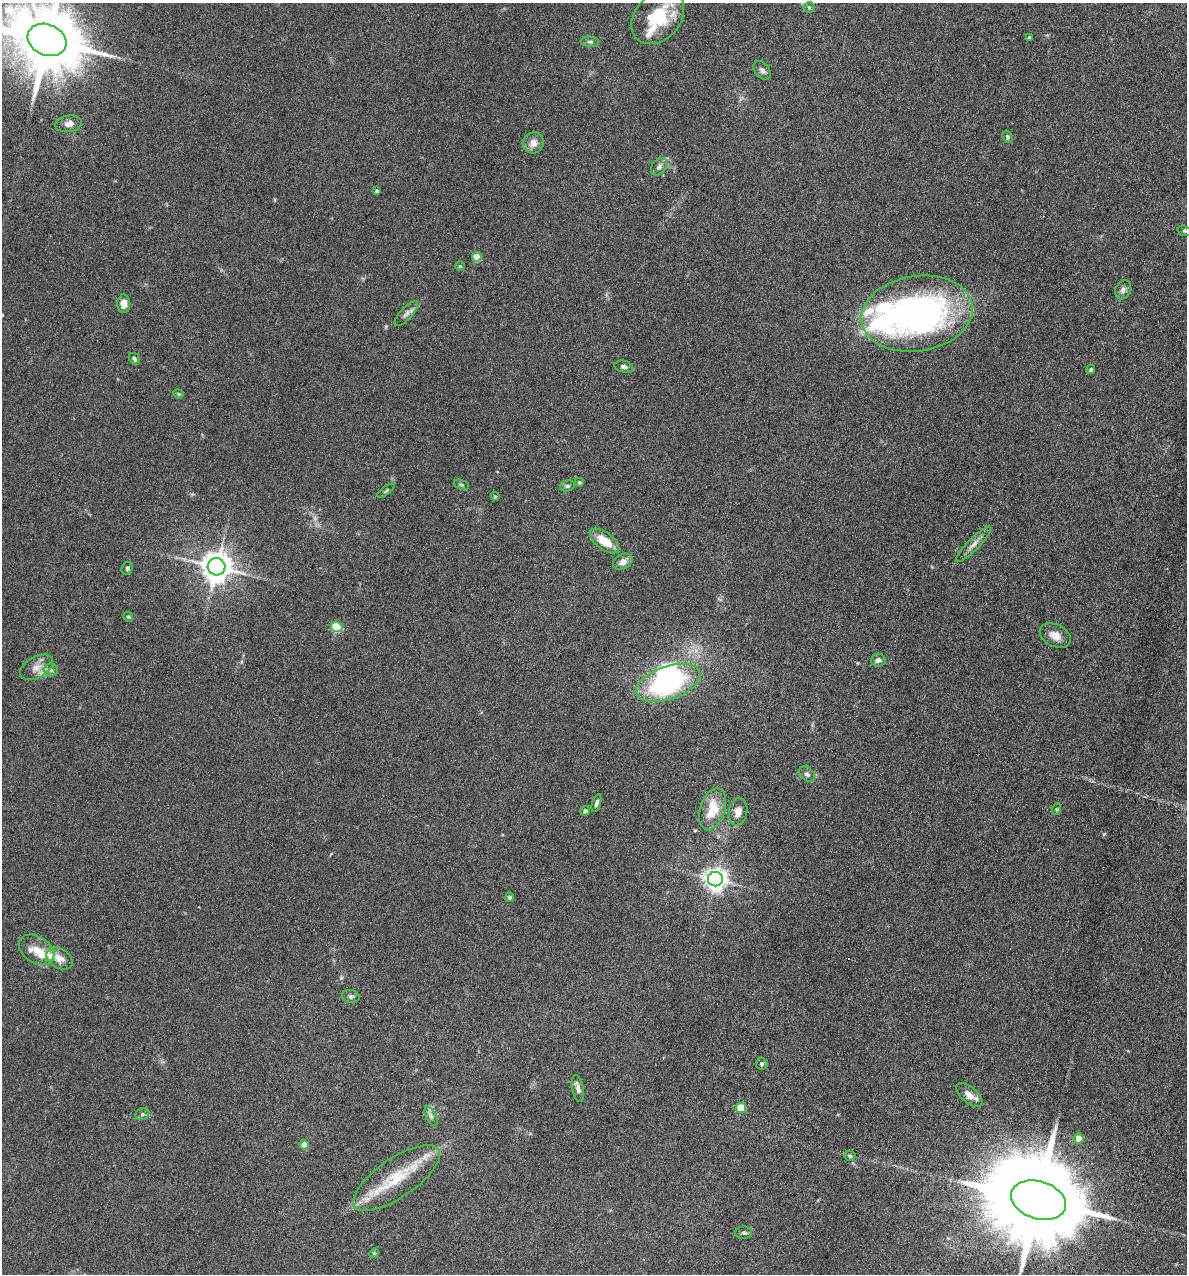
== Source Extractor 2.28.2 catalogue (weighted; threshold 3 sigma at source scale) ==
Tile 6 of 4 x 4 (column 2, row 2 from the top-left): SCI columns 1307-2491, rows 2543-3814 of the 5105 x 5085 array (HDU 1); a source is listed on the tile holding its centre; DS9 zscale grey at full resolution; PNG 1189 x 1276 px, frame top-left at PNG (2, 3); each listed source drawn as its Kron ellipse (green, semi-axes under 4 px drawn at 4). Nothing masked; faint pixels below the display range render black.
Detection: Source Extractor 2.28.2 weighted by HDU 2 'WHT'; one run over the whole footprint, this tile lists its part. Background 0.207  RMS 0.0064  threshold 0.0261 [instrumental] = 3 sigma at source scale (4.09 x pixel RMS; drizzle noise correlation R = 1.36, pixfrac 0.8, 0.05/0.05 arcsec/px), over >= 5 px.
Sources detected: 73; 3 inside a brighter object's white glare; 1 cosmic-ray / hot-pixel residue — neither listed nor drawn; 6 inside a brighter listed object's ellipse — not listed separately; the other 63 listed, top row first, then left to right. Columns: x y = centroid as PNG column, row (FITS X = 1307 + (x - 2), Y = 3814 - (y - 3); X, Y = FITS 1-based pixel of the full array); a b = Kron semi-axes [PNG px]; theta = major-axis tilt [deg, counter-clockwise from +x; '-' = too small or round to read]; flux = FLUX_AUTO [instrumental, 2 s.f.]
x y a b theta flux
809 7 5 5 - 0.91
658 17 30 22 48 31
1030 38 4 3 - 2
47 40 20 15 -23 6400
590 42 9 5 -5 1.4
762 70 11 7 -48 2.1
69 124 13 8 8 4.1
1007 137 6 4 -70 0.96
533 143 11 10 - 5.1
659 167 10 6 51 2.6
377 191 3 3 - 1
1184 231 7 5 -18 1.1
477 257 5 4 - 13
460 266 5 5 - 0.74
1123 290 10 7 64 2.5
124 304 9 6 89 5.6
406 314 16 6 47 2.7
917 314 56 37 9 220
134 359 6 5 - 1.4
624 367 9 6 -12 1.7
1091 369 5 4 - 1.1
178 394 5 4 - 0.93
579 482 4 4 - 1.2
461 485 8 4 -19 1
567 486 7 5 14 1.3
386 491 10 4 37 0.98
495 496 4 3 - 0.61
604 541 17 8 -37 12
973 544 24 6 45 4.1
623 562 10 7 28 3.6
217 567 9 8 - 970
127 568 6 5 - 1.2
128 617 5 4 - 0.74
337 627 6 5 - 36
1055 635 16 11 -27 5.8
878 660 7 6 - 2.5
36 667 18 10 30 6.4
51 670 6 6 - 1.6
668 683 34 16 19 88
807 774 9 6 -39 1.8
596 803 9 4 73 1.7
713 809 22 12 71 17
1057 809 6 4 71 0.71
585 811 5 5 - 1.7
738 812 14 9 79 5.2
715 879 7 7 - 460
509 897 5 4 - 1.5
36 950 19 13 -33 9
60 959 14 9 -30 5.9
351 996 9 6 -12 1.6
762 1064 6 6 - 1.1
578 1088 13 5 -79 2.6
969 1095 16 8 -40 4.5
741 1108 5 5 - 23
142 1114 7 5 21 1.4
431 1116 11 5 -64 1.9
1079 1138 5 5 - 6.8
304 1145 4 4 - 7.3
850 1156 6 5 - 0.95
397 1178 50 19 34 30
1038 1200 28 18 -17 15000
744 1233 8 6 -1 1.4
374 1253 5 4 - 0.69
Isophote crosses this tile's border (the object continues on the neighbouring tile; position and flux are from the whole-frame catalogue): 2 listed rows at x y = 47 40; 1038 1200